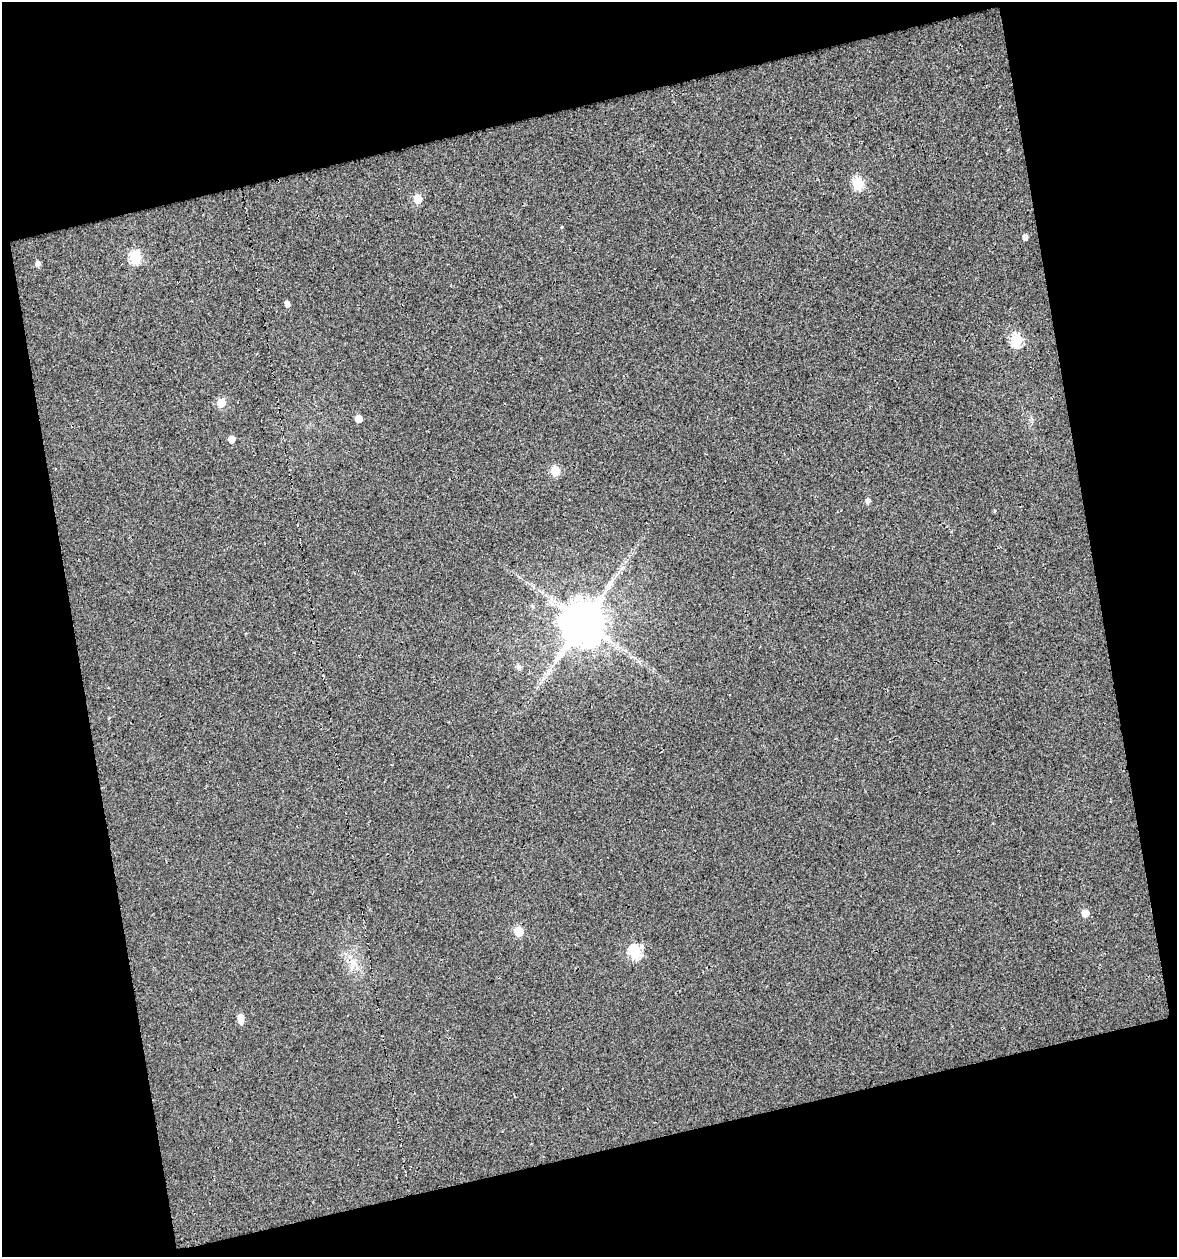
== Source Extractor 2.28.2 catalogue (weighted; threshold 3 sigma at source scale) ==
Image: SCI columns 21-1195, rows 1-1255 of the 1210 x 1255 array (HDU 1 of 3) = the unmasked area's bounding box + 8 px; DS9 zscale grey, full resolution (1 PNG px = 1 image px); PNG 1179 x 1259 px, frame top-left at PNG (2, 2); no overlay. Shown black and unused: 29% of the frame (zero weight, under 3 of 5 exposures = <1% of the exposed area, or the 3 px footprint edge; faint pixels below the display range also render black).
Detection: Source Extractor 2.28.2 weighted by HDU 2 'WHT'. Background 0.0111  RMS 0.013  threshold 0.0601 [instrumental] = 3 sigma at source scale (4.5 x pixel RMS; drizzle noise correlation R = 1.50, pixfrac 1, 0.0396/0.0396 arcsec/px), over >= 5 px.
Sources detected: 20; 1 inside a brighter listed object's ellipse — not listed separately; the other 19 listed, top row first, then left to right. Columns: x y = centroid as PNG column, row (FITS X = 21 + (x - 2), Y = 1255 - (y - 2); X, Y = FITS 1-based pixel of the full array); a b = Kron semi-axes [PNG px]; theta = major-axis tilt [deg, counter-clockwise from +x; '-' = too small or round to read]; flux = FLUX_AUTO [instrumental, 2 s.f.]
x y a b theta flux
858 184 6 6 - 110
418 199 6 5 - 36
1025 237 5 4 - 6
135 257 6 6 - 120
38 263 5 5 - 5.8
287 304 5 5 - 5.6
1017 340 6 6 - 130
221 403 5 5 - 35
358 419 5 5 - 15
231 439 5 5 - 12
555 471 6 5 - 56
868 501 5 5 - 4.7
583 622 13 12 - 4800
519 667 6 5 - 5.2
1085 913 5 5 - 20
519 931 6 5 - 48
635 952 7 6 - 140
352 961 13 8 -54 12
240 1017 6 6 - 9.3
Unlisted compact peaks at least as high as the median listed source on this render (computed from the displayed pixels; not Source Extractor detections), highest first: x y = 562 227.